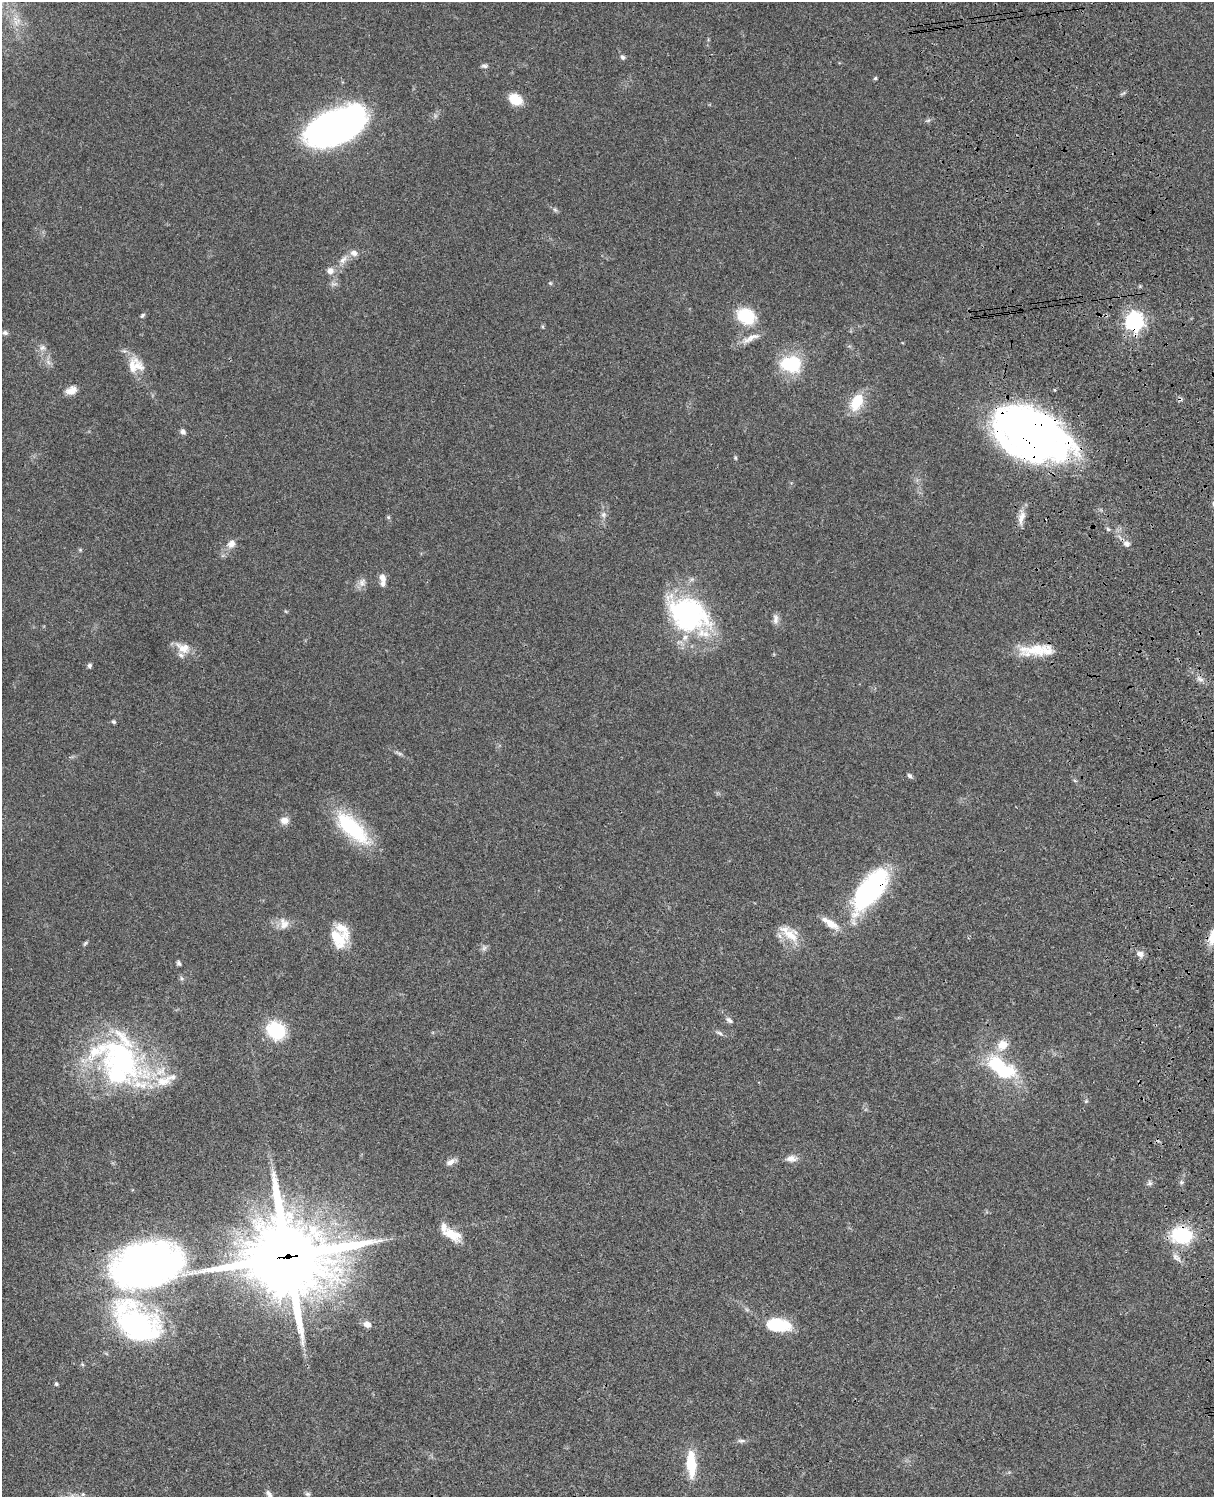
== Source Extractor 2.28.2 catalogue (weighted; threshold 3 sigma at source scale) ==
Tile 6 of 4 x 3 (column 2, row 2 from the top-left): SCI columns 1334-2545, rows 1773-3267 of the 5088 x 4926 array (HDU 1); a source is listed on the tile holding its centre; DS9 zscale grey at full resolution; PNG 1216 x 1499 px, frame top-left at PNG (2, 2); no overlay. Shown black and unused: <1% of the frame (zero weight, under 3 of 4 exposures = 6% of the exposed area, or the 3 px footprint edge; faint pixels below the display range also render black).
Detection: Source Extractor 2.28.2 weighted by HDU 2 'WHT'; one run over the whole footprint, this tile lists its part. Background 0.0779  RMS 0.0058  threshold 0.0263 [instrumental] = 3 sigma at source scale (4.5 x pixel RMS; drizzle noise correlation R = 1.50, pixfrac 1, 0.05/0.05 arcsec/px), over >= 5 px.
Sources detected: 88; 1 inside a brighter object's white glare — not listed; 8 inside a brighter listed object's ellipse — not listed separately; the other 79 listed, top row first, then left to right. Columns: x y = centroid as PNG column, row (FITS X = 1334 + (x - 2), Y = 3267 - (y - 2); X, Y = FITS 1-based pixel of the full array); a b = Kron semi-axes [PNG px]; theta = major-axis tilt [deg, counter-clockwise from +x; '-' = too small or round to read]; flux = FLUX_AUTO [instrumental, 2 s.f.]
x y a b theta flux
622 57 7 6 - 1.5
485 66 10 5 -7 1.4
875 78 4 3 - 0.89
515 99 14 9 -29 13
335 126 49 26 22 270
555 210 7 4 -20 1.1
354 253 9 8 - 3.1
343 260 15 7 52 3.9
330 271 9 8 - 3.5
550 283 5 4 - 0.7
142 315 7 5 50 1
746 316 16 13 -32 27
1134 321 7 7 - 270
542 326 5 4 - 0.66
5 333 7 6 - 1.4
751 338 28 8 24 5.8
42 348 9 7 42 2.4
48 362 7 4 -71 1.6
791 364 20 15 -10 33
135 365 22 19 -23 11
71 390 14 10 21 4.6
857 402 23 13 63 14
183 432 7 6 - 2
1031 435 72 42 -26 320
735 458 6 4 -89 0.75
603 515 7 7 - 1.9
388 517 6 4 -46 0.77
1022 517 21 8 72 5.3
1108 529 7 4 -45 1
231 544 11 9 50 4
1127 544 8 7 - 2.6
80 550 5 5 - 0.66
382 577 10 8 -62 3.2
362 582 14 8 62 3.4
688 614 54 36 -35 88
775 619 14 7 -86 2.9
183 648 20 13 -25 8.3
1036 650 42 14 7 17
89 665 6 5 - 1.3
1200 679 11 5 -18 2.3
114 722 5 4 - 0.9
399 753 14 3 -24 1.6
910 776 7 5 -42 1.3
284 820 9 8 - 4.6
352 828 51 19 -44 43
870 890 53 22 52 90
284 924 17 12 -73 5.3
831 924 23 10 -32 7.7
789 934 33 12 -38 11
338 938 22 19 -42 18
85 943 8 4 54 0.87
484 948 8 6 68 1.7
1140 954 7 6 - 3.4
179 963 6 4 -67 1.1
181 978 6 4 -71 0.99
729 1020 11 5 -35 1.8
276 1030 16 14 -41 33
719 1033 10 5 -25 1.5
1002 1045 14 12 43 7.9
123 1060 76 36 -33 130
1001 1068 35 15 -34 45
1086 1101 6 4 44 0.74
791 1159 15 9 -1 3.8
451 1162 13 6 27 3.1
1181 1182 6 4 -46 0.97
1149 1183 7 7 - 1.5
452 1234 24 12 -26 11
1182 1235 21 16 -10 35
287 1257 31 28 -4 5000
147 1265 59 39 14 320
367 1324 9 8 - 3.6
136 1325 47 32 -29 120
778 1325 24 12 -8 28
82 1364 5 3 - 0.69
56 1384 5 4 - 0.94
741 1441 11 5 -4 1.6
691 1464 23 9 -87 23
308 1494 7 5 -15 1.2
270 1496 13 5 -67 3.2
Overlapping masked pixels (flux is a lower limit): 5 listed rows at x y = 1134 321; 1031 435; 870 890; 1182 1235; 287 1257
Isophote crosses this tile's border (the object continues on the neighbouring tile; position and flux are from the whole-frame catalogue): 1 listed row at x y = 270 1496